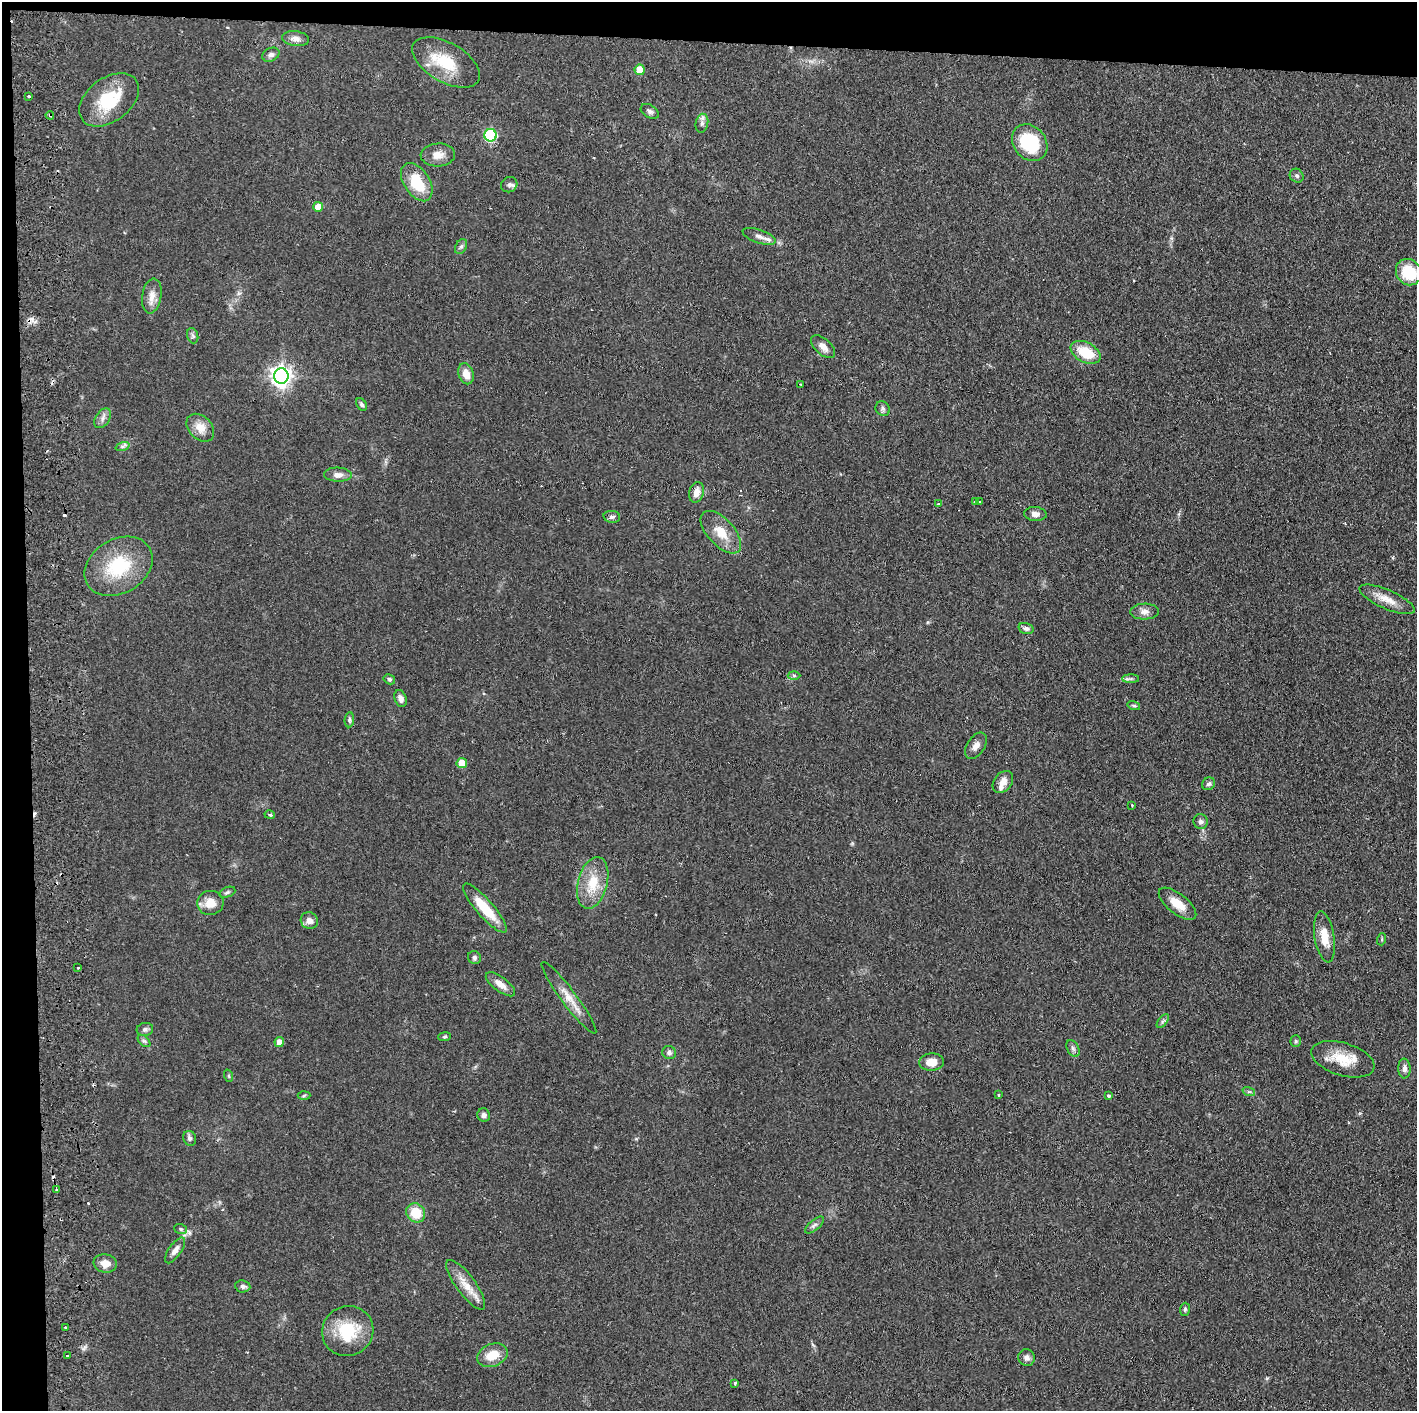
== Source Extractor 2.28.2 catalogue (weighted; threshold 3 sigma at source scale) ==
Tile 1 of 3 x 3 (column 1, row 1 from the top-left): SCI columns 60-1474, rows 2820-4228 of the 4364 x 4231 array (HDU 1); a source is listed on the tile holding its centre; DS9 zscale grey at full resolution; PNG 1419 x 1413 px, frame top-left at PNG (2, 2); each listed source drawn as its Kron ellipse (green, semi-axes under 4 px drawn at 4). Shown black and unused: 5% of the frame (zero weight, under 2 of 3 exposures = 3% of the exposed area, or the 3 px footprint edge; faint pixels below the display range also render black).
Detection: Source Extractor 2.28.2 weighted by HDU 2 'WHT'; one run over the whole footprint, this tile lists its part. Background 0.0611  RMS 0.0056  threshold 0.0252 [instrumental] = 3 sigma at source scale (4.5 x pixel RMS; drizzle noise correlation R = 1.50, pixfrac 1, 0.05/0.05 arcsec/px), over >= 5 px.
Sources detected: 118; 15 cosmic-ray / hot-pixel residue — neither listed nor drawn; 2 inside a brighter listed object's ellipse — not listed separately; the other 101 listed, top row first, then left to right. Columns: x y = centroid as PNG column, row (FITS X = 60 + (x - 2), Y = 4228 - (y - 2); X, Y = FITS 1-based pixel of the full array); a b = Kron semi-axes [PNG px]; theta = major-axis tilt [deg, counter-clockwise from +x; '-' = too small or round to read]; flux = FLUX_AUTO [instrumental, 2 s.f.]
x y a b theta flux
296 39 13 7 -7 3.2
271 55 9 6 25 1.9
446 62 37 19 -30 20
640 70 5 5 - 7.9
29 96 3 2 - 0.84
109 100 33 22 37 26
650 111 10 6 -31 1.7
50 115 4 3 - 0.73
702 123 9 6 80 2
491 135 6 6 - 58
1030 143 20 16 -50 29
438 155 17 11 3 5.6
1297 176 7 6 - 1.4
417 182 21 13 -57 19
509 185 8 7 - 1.7
318 207 5 5 - 7.5
759 236 17 6 -19 3.4
461 246 8 5 61 1.4
1408 272 14 12 -54 18
152 296 17 9 81 5
193 336 8 5 -72 1.3
823 347 15 8 -42 3.8
1086 352 16 10 -28 16
466 374 10 7 -73 5.5
281 376 7 7 - 320
801 384 4 2 - 1.8
362 404 7 5 -57 1.1
883 409 8 7 - 1.4
103 418 11 7 57 2.5
200 428 16 11 -45 6.4
122 447 7 4 18 1.2
338 475 14 7 -2 3.4
696 492 10 7 74 4.2
975 501 3 3 - 1.3
980 501 3 3 - 1
938 504 3 2 - 1.5
1035 514 11 7 -5 2.9
612 517 8 6 -6 1.2
721 532 26 13 -47 11
119 566 36 27 31 31
1387 599 30 9 -24 7.8
1145 612 14 8 2 3.1
1026 628 8 5 -17 1.7
794 675 6 4 -2 0.84
389 679 6 4 -31 0.97
1131 679 8 4 0 1.2
401 698 9 6 -71 2.5
1134 706 6 4 -16 0.87
349 720 7 5 86 1
976 746 14 8 56 3.6
462 763 5 5 - 10
1003 782 12 8 51 4.2
1209 784 7 6 - 1.5
1132 805 3 2 - 0.69
270 815 5 3 - 0.92
1201 822 7 7 - 1.8
593 883 26 14 75 14
227 892 8 5 21 1.2
210 903 13 12 - 7.5
1177 904 22 10 -38 8.4
485 908 31 8 -49 16
309 921 9 8 - 3.7
1324 937 26 10 -81 9.8
1382 939 6 4 72 0.64
474 958 7 6 - 1.3
78 968 3 2 - 0.65
500 984 17 7 -37 4.6
569 998 44 7 -53 8.3
1163 1021 8 4 52 1.2
145 1029 8 6 11 1.6
444 1037 7 4 8 0.81
144 1041 7 4 -43 1.2
1296 1041 5 5 - 0.77
279 1042 5 4 - 4.1
1073 1048 9 5 -62 1.5
669 1052 7 6 - 1.5
1343 1059 33 16 -17 15
931 1062 12 8 3 6.7
1404 1068 10 6 -88 2.3
229 1076 6 4 -71 0.62
1249 1092 6 4 -18 0.83
304 1095 6 4 4 0.81
998 1095 3 3 - 0.88
1108 1096 3 3 - 1.4
484 1115 7 6 - 1.7
190 1138 7 6 - 1.6
56 1190 4 2 - 1.7
416 1213 10 9 - 11
815 1225 11 5 40 1.7
180 1229 6 5 - 0.99
175 1250 15 6 55 3.1
105 1263 11 9 -9 5.2
466 1285 30 9 -54 8.5
243 1286 7 6 - 1.5
1185 1309 6 5 - 0.93
65 1328 3 3 - 1.2
348 1331 26 24 28 24
492 1355 16 11 22 9.4
67 1356 3 2 - 0.93
1027 1358 8 8 - 2.4
735 1383 3 3 - 1.4
Overlapping masked pixels (flux is a lower limit): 1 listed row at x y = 50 115